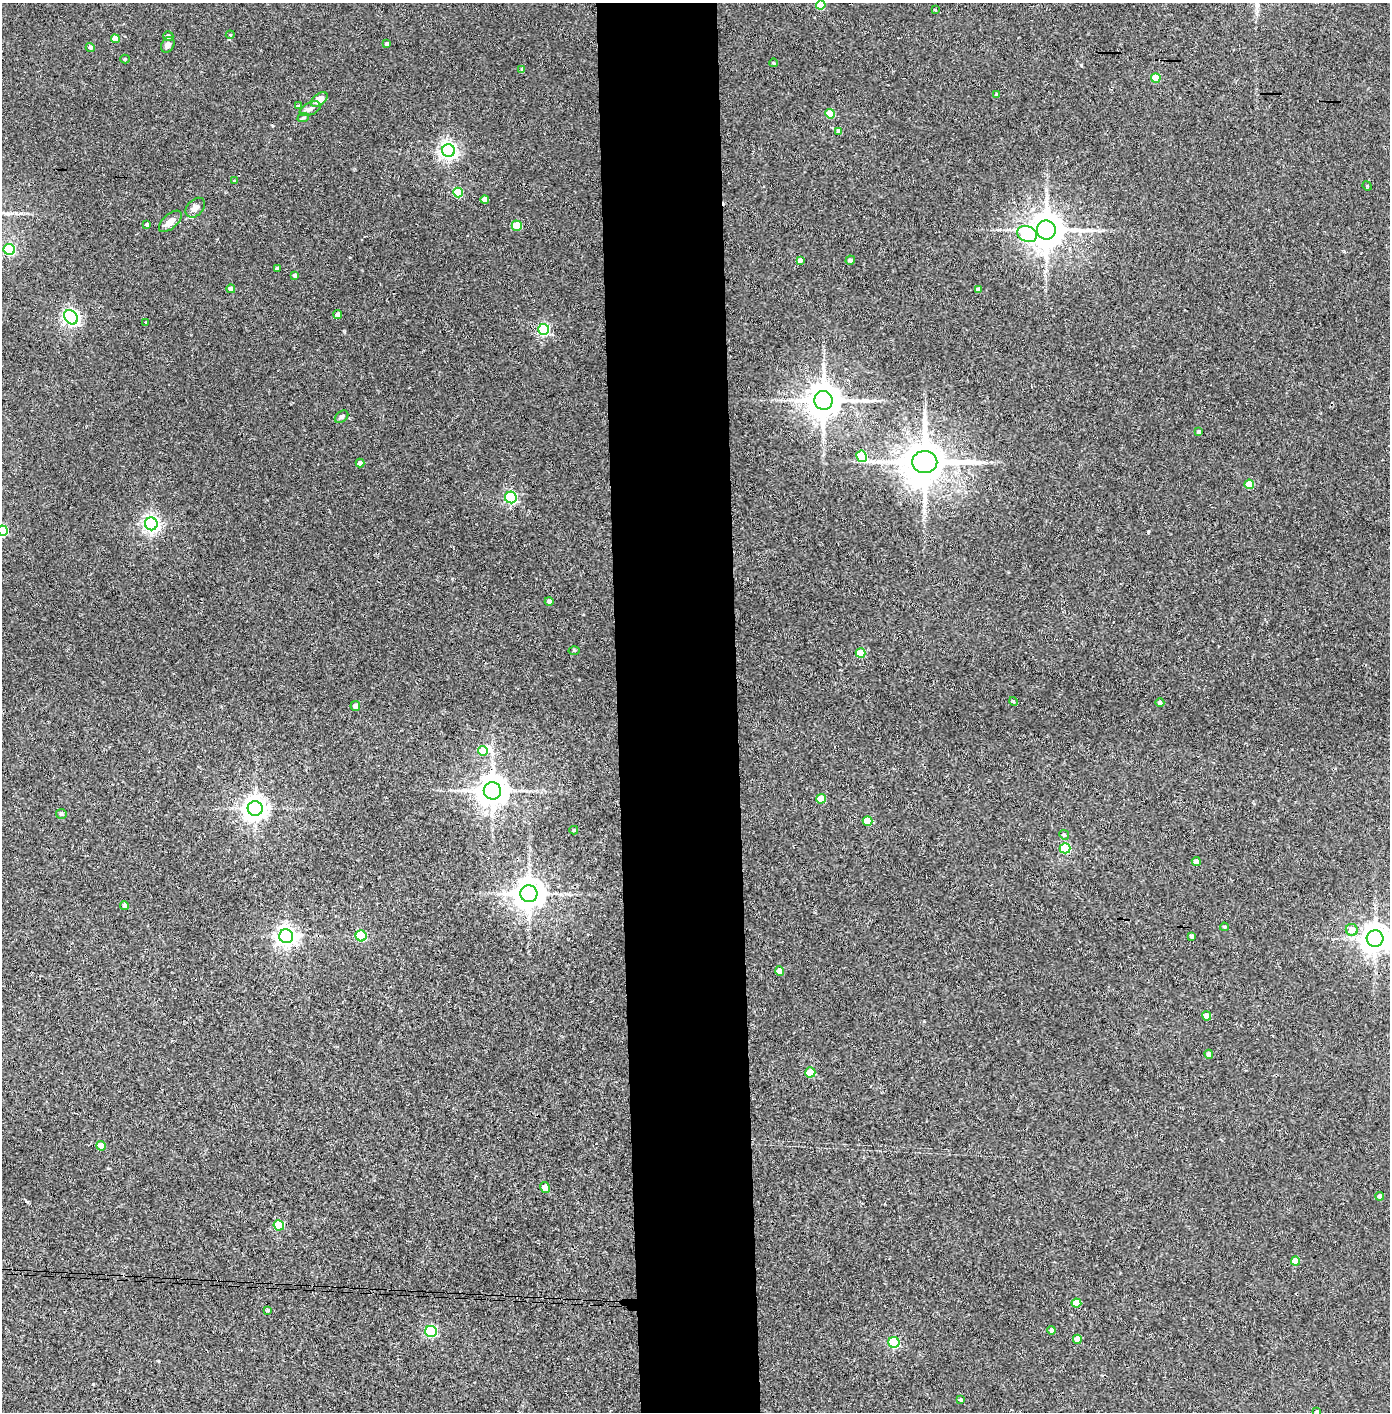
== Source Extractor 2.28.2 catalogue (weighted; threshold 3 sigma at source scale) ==
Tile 5 of 3 x 3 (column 2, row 2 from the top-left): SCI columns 1468-2855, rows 1416-2825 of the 4321 x 4242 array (HDU 1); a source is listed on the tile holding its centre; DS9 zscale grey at full resolution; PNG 1392 x 1414 px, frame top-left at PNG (2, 3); each listed source drawn as its Kron ellipse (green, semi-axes under 4 px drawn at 4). Shown black and unused: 9% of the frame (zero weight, under 3 of 4 exposures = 6% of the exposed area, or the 3 px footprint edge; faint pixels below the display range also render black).
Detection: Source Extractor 2.28.2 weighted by HDU 2 'WHT'; one run over the whole footprint, this tile lists its part. Background 0.0881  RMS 0.0057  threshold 0.0255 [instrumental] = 3 sigma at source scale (4.5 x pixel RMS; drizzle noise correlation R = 1.50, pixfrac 1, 0.05/0.05 arcsec/px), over >= 5 px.
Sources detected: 94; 1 inside a brighter object's white glare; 1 cosmic-ray / hot-pixel residue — neither listed nor drawn; the other 92 listed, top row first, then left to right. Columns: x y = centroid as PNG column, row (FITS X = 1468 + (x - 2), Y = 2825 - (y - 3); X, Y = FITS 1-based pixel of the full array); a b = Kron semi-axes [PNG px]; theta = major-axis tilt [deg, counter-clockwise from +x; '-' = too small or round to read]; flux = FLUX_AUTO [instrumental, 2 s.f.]
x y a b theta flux
821 5 5 4 - 12
935 10 3 2 - 0.43
230 35 4 4 - 0.57
168 36 5 5 - 1.2
115 39 4 4 - 5.5
387 44 4 3 - 1.8
168 45 8 6 63 2.5
90 47 5 4 - 1.6
125 59 4 4 - 0.53
774 63 4 3 - 0.74
522 69 4 4 - 0.95
1156 78 5 4 - 13
997 95 4 4 - 1.7
319 100 9 5 38 6.8
298 106 4 4 - 0.56
310 109 11 6 26 2.4
830 114 5 4 - 13
303 118 6 4 18 0.77
839 131 4 4 - 2.6
448 151 6 6 - 240
234 181 4 4 - 0.57
1367 186 5 4 - 0.66
458 192 5 4 - 22
485 199 4 4 - 3.6
195 208 11 8 46 3.2
170 221 14 7 41 4.8
147 225 3 3 - 1.1
517 226 5 5 - 16
1046 230 9 9 - 1400
1027 234 10 7 -22 29
9 250 6 5 - 53
800 260 4 3 - 1.9
850 260 5 4 - 1.5
277 269 4 3 - 1.3
295 275 4 4 - 1.5
231 289 4 4 - 2.5
978 289 4 4 - 2
338 314 4 4 - 2.1
71 317 8 6 -52 170
146 322 3 2 - 1.1
544 329 5 5 - 70
823 400 9 9 - 1400
341 417 7 5 37 1.2
1199 432 4 4 - 1.1
862 456 6 5 - 30
925 462 12 11 - 2300
360 463 4 4 - 2.3
1249 484 5 4 - 15
511 497 6 5 - 92
151 524 6 6 - 210
2 531 5 5 - 31
549 601 4 4 - 2
574 650 5 3 - 0.6
860 653 5 4 - 15
1013 702 4 4 - 0.75
1160 703 4 4 - 1.8
355 706 5 5 - 2.6
483 751 5 5 - 10
492 791 9 8 - 950
821 799 5 4 - 8.1
255 808 7 7 - 480
61 814 5 5 - 1.3
868 821 5 4 - 13
574 830 4 4 - 0.66
1064 835 5 4 - 0.81
1065 848 5 5 - 34
1196 862 4 4 - 3.3
529 894 8 8 - 950
124 906 4 4 - 1.7
1224 927 4 3 - 0.63
1352 930 6 6 - 6.7
286 936 7 7 - 310
361 936 5 5 - 37
1192 936 4 3 - 1.5
1375 938 8 8 - 790
780 971 5 4 - 6
1207 1016 4 4 - 6.7
1209 1054 4 4 - 2.8
810 1072 5 5 - 13
101 1146 5 4 - 9
545 1188 6 5 - 7
1379 1196 4 4 - 2
279 1225 5 5 - 22
1296 1261 5 4 - 7.5
1076 1303 5 4 - 10
268 1311 3 3 - 0.77
1052 1330 4 4 - 1.9
431 1331 6 5 - 59
1077 1339 4 4 - 7.8
894 1342 5 5 - 44
961 1400 4 3 - 0.69
1317 1412 3 3 - 0.95
Overlapping masked pixels (flux is a lower limit): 1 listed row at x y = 492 791
Isophote crosses this tile's border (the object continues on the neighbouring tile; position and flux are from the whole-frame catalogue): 4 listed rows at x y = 821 5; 2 531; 1375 938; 1317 1412
Unlisted compact peaks at least as high as the median listed source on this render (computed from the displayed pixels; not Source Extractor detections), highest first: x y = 1081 65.